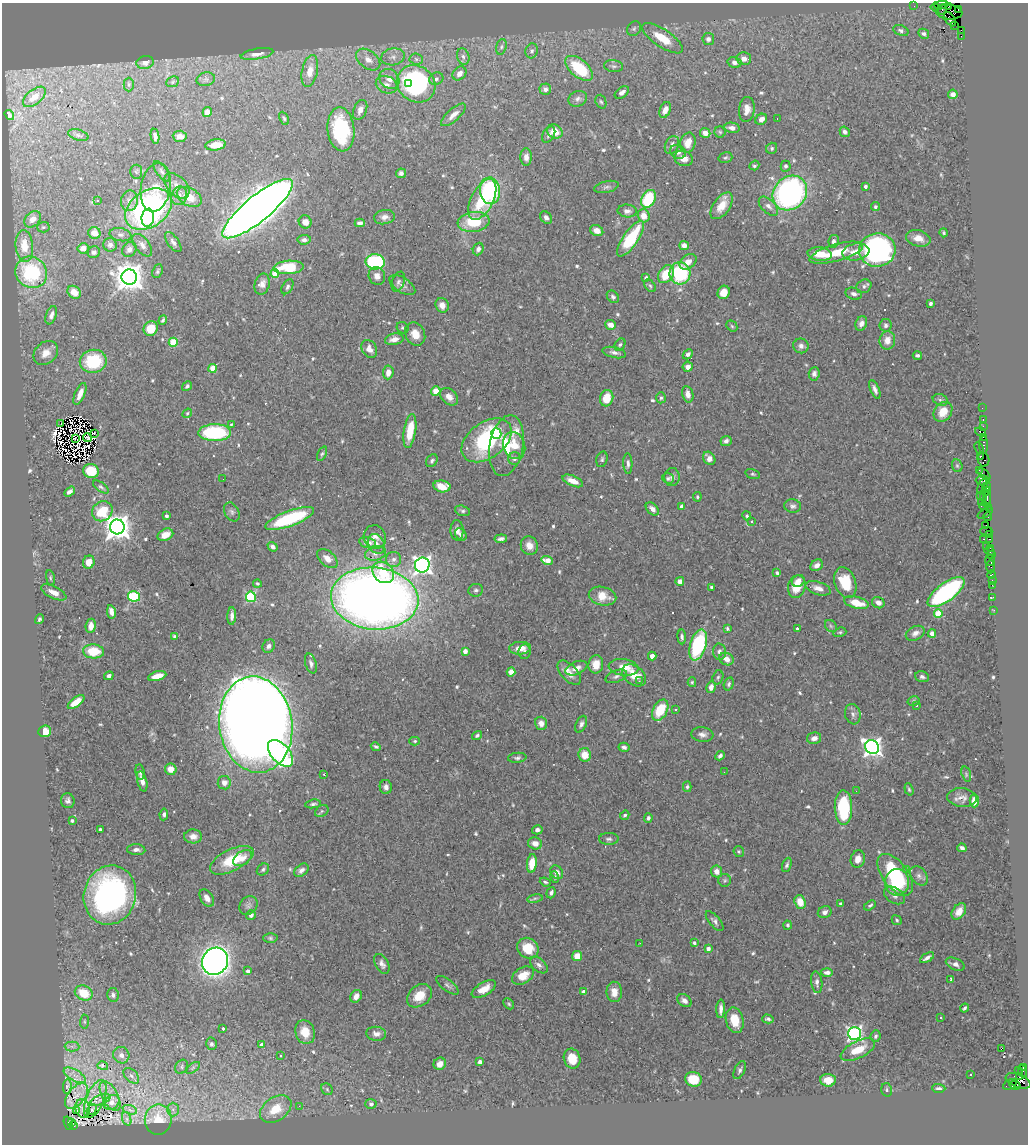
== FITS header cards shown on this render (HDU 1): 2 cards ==
NAXIS1  =                 1026
NAXIS2  =                 1142

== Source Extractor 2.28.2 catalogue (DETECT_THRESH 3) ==
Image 1026 x 1142 px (HDU 1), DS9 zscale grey, 1 PNG px = 1 image px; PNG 1030 x 1146 px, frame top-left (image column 1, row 1142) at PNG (2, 3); each listed source drawn as its Kron ellipse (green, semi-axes under 4 px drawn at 4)
Background 0.953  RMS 0.03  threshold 0.0914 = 3 sigma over >= 5 px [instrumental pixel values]
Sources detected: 652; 11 with non-positive FLUX_AUTO (blend fragments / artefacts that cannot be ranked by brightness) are neither listed nor drawn; of the other 641, the 500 brightest by FLUX_AUTO listed and drawn (141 fainter detections omitted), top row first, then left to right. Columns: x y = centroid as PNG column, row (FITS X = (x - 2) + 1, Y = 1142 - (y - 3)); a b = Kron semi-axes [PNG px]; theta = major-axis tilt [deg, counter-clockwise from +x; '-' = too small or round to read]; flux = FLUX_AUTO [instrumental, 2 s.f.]
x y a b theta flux
941 5 7 3 8 190
914 6 2 2 - 22
935 7 4 2 - 170
948 7 3 2 - 65
942 9 6 3 57 160
958 10 3 3 - 57
949 12 13 7 -5 670
950 19 8 5 -56 540
955 25 3 2 - 38
634 29 8 6 55 5.1
901 30 8 5 -22 5.6
961 31 4 2 - 72
924 34 6 4 -28 5.5
961 36 2 2 - 17
662 38 24 9 -34 49
708 39 6 6 - 6.7
501 47 8 5 73 5
532 51 7 6 - 6.7
257 54 16 5 10 13
463 56 8 6 -72 7.3
393 57 12 8 11 12
416 59 6 5 - 5.7
744 59 7 6 - 12
368 60 14 8 -37 18
734 62 7 5 -15 8.3
145 63 9 6 10 8.2
614 66 9 6 -7 6
579 68 16 8 -40 110
310 71 16 8 78 27
459 73 8 6 45 13
206 79 9 7 14 7.9
389 79 11 9 -47 17
436 79 7 6 - 6
173 82 6 5 - 4
129 84 7 5 -89 3.6
408 84 3 2 - 9.1
416 84 20 17 -38 390
387 85 11 8 -22 12
545 89 6 5 - 8.8
622 92 8 5 36 9.5
953 94 5 4 - 14
34 97 13 7 39 19
578 99 9 7 25 9
601 102 7 5 -69 3.8
747 109 13 8 82 16
360 110 10 6 67 12
665 110 8 5 67 16
207 112 5 4 - 16
9 115 5 4 - 4.9
453 115 15 6 42 14
284 118 7 4 -65 3.1
777 118 3 2 - 40
761 119 6 5 - 12
732 128 8 5 -10 11
341 129 22 13 -84 150
555 131 8 6 -29 29
720 132 5 5 - 3.5
845 132 5 4 - 7.2
705 133 5 5 - 16
78 135 10 5 -17 5.4
549 135 9 5 60 6.3
155 136 7 4 -80 6.6
180 136 7 5 -4 14
688 143 10 7 72 25
216 145 10 5 9 23
672 145 9 6 65 11
772 148 6 5 - 4.7
678 152 8 6 -24 8.8
526 157 8 5 89 12
684 158 9 7 -19 18
725 158 7 5 17 3.8
754 165 5 4 - 4.7
786 166 5 5 - 4.6
162 171 12 5 -53 6.1
136 172 7 6 - 4.2
401 173 5 5 - 7.4
177 186 15 9 -46 18
865 186 4 3 - 7
156 187 24 15 80 51
606 187 12 5 13 6.8
490 191 13 10 -82 210
790 193 18 16 46 530
179 196 9 7 73 12
189 197 13 8 -30 32
482 199 22 11 63 110
649 199 9 6 64 120
97 201 3 3 - 6.1
129 201 10 8 78 12
722 206 15 8 55 29
768 206 12 6 -43 10
875 207 4 4 - 3.8
149 209 25 18 34 490
258 209 44 13 39 5300
627 211 9 6 -5 8.8
644 216 7 6 - 25
384 217 10 7 11 10
148 218 9 6 82 50
546 218 7 5 -44 8
33 219 9 7 43 16
305 222 6 6 - 19
473 222 16 10 7 82
360 223 5 4 - 6.6
43 227 6 5 - 3.3
597 231 7 5 -28 17
94 233 6 6 - 22
944 233 4 4 - 3.1
120 235 11 6 -11 7.4
918 238 12 8 -14 20
631 239 21 7 55 120
304 240 6 5 - 7.4
834 241 6 5 - 7.8
173 242 12 5 -54 7.5
110 245 7 6 - 6.8
142 245 13 7 -51 11
24 246 16 9 -84 36
684 246 5 4 - 14
83 248 5 5 - 16
129 249 8 6 48 9.5
478 249 6 5 - 9.3
877 250 18 16 6 450
94 252 6 6 - 6.4
856 252 13 8 10 30
836 253 28 8 16 56
820 254 12 6 -5 40
375 262 9 7 -6 240
688 262 9 6 38 16
289 267 15 6 3 87
158 271 7 5 66 4.4
31 272 16 15 - 150
275 273 4 4 - 57
680 273 11 10 - 170
666 274 9 7 57 54
377 276 9 8 - 13
129 277 8 7 - 3100
646 278 4 3 - 6.1
398 282 10 6 69 6.6
262 284 11 7 76 13
402 285 15 7 -34 11
650 286 7 4 -53 4
864 286 8 6 34 6.2
287 287 8 5 59 5.4
74 292 7 6 - 27
724 292 7 6 - 21
854 294 8 5 -18 8.1
613 297 7 5 -47 5.2
930 303 4 3 - 4.5
442 305 7 6 - 14
51 315 9 5 70 9.5
163 320 5 3 - 4.3
861 323 7 5 67 12
611 325 6 5 - 13
886 325 6 6 - 5.9
732 326 6 5 - 3.2
403 328 6 5 - 3.9
151 329 7 7 - 44
415 334 12 9 -63 24
394 339 9 6 10 14
887 340 9 8 - 21
173 342 4 4 - 81
620 345 6 4 53 4.1
801 346 7 7 - 8.8
369 349 9 7 -58 14
614 352 12 5 -12 9.2
46 353 13 10 44 24
688 354 5 4 - 7.3
917 355 5 3 - 4.4
93 361 13 11 11 130
688 367 5 5 - 12
212 368 4 4 - 52
388 372 7 5 86 18
814 374 7 5 84 6.8
187 386 5 4 - 4.6
875 389 10 4 -67 9.3
436 391 4 4 - 23
80 394 11 5 67 21
688 394 8 5 -78 13
449 397 10 7 -43 15
607 398 8 6 77 42
661 398 5 5 - 3.8
940 400 8 5 -22 4.8
982 408 2 2 - 24
943 412 11 8 52 33
187 413 5 4 - 3.5
983 420 3 2 - 53
61 424 3 2 - 24
231 425 3 3 - 3.1
983 426 2 2 - 34
410 431 17 6 81 51
980 432 5 3 - 410
94 433 3 2 - 3.3
215 433 16 8 0 180
496 434 5 5 - 190
984 437 3 2 - 70
88 438 4 3 - 3.2
75 439 3 2 - 4.6
487 440 28 18 36 210
726 441 5 5 - 6.7
984 445 9 3 90 190
506 446 31 17 79 82
514 446 14 10 -69 37
979 448 6 3 -66 98
322 454 7 4 64 3.9
980 456 3 2 - 140
709 458 7 5 -52 11
514 459 6 6 - 7.2
602 459 8 5 76 4.3
984 460 7 5 -76 84
432 461 7 5 54 5
628 463 10 4 -88 6.4
957 466 6 5 - 3.3
979 470 3 2 - 23
91 471 8 7 - 63
753 474 7 4 -16 3.7
984 474 7 3 -38 130
672 477 9 7 85 8.7
668 478 6 5 - 4.6
223 479 2 2 - 4.6
983 480 7 5 0 410
573 481 11 5 -23 20
442 486 8 6 -11 35
982 486 8 4 69 450
101 487 9 4 -36 4.7
987 487 5 3 - 89
986 491 4 3 - 160
70 492 6 4 35 10
980 495 2 2 - 43
697 497 5 4 - 3.4
983 497 2 2 - 82
987 499 8 3 83 390
982 503 4 3 - 290
682 506 4 4 - 15
793 506 8 7 - 6.6
984 506 5 3 - 150
988 508 4 2 - 47
652 509 7 5 -44 12
102 511 11 9 41 70
463 511 8 5 -16 4.6
232 512 10 7 -62 7.3
985 513 9 3 31 230
166 516 3 3 - 8.1
747 516 5 3 - 3.4
988 517 4 3 - 110
290 519 26 7 20 180
751 521 3 3 - 6
986 525 2 2 - 70
117 527 7 7 - 2500
457 530 10 6 -88 11
986 531 6 2 0 110
461 534 7 5 -54 7.4
989 534 3 2 - 66
165 535 8 5 24 24
375 537 12 11 - 13
501 539 6 4 6 7.6
983 539 3 2 - 160
990 539 3 2 - 80
367 542 8 5 -11 15
376 544 10 7 -60 10
529 546 9 8 - 20
987 546 3 2 - 76
272 547 5 4 - 7.5
990 548 3 3 - 75
989 551 5 3 - 110
375 554 10 7 15 9.8
991 555 2 2 - 50
327 559 12 7 -41 17
394 559 7 7 - 9.3
547 560 6 4 -15 35
990 560 6 4 -84 280
89 562 7 6 - 22
422 565 7 7 - 1000
817 565 7 5 36 12
991 567 7 4 -89 47
383 572 12 9 -43 44
777 573 4 3 - 3.9
991 575 4 3 - 110
50 578 8 4 -80 3.1
992 580 2 2 - 18
680 581 4 4 - 12
798 581 6 5 - 11
845 582 16 10 -70 69
257 583 4 3 - 3.2
992 585 2 2 - 39
711 587 3 3 - 4.8
797 587 11 8 78 36
818 588 13 6 -18 15
476 590 7 6 - 5.3
54 592 13 6 -25 17
946 592 22 9 37 360
134 596 6 5 - 180
603 596 14 9 -14 30
251 597 5 5 - 190
993 597 3 2 - 17
375 598 44 31 -5 2600
856 602 12 6 -15 41
878 603 6 5 - 13
994 610 2 2 - 17
111 612 7 4 -80 13
938 613 4 4 - 70
232 616 9 4 87 12
40 619 5 4 - 4.4
91 626 7 5 83 18
831 626 7 5 -47 3.9
727 628 3 3 - 3.7
797 628 3 3 - 4
840 632 6 4 17 3.3
915 633 10 6 26 11
932 633 4 4 - 9.3
174 636 4 3 - 5.2
682 637 7 4 -86 5.8
698 645 16 8 74 220
269 646 7 6 - 8.1
520 648 11 6 3 23
93 651 10 7 -4 60
465 651 4 4 - 14
525 652 7 6 - 5.5
719 652 8 6 -86 9.2
652 656 4 4 - 20
726 659 7 6 - 19
311 664 10 5 -73 7.8
596 664 9 7 82 27
624 667 15 8 -7 32
576 668 11 6 23 14
511 672 5 4 - 19
569 673 15 8 -47 20
634 675 13 9 -38 39
109 676 5 4 - 6.6
157 676 9 4 16 26
616 676 11 6 20 7.3
718 677 7 5 72 3.9
922 677 7 5 -18 6
639 681 3 3 - 5.4
692 682 5 4 - 3.2
729 684 7 5 72 4.1
711 687 6 4 77 12
914 701 6 4 16 3.4
76 702 9 4 36 32
917 705 3 3 - 12
676 709 3 3 - 3.8
660 710 11 7 61 69
853 714 10 7 -79 8.8
541 723 7 6 - 11
581 724 9 5 66 6.5
256 725 48 36 -82 5700
45 731 6 6 - 30
702 734 11 7 -6 10
477 735 5 3 - 4.2
814 738 7 5 13 12
415 741 5 4 - 3.9
376 747 5 3 - 3.7
624 747 5 4 - 5.6
872 747 7 6 - 1100
280 753 16 9 -49 140
585 755 7 6 - 30
720 756 5 4 - 6.8
517 758 9 5 6 5.5
171 769 6 5 - 21
140 772 8 4 -81 5.4
724 772 3 2 - 3.4
324 774 3 2 - 5.1
966 774 8 4 -73 3.4
142 781 10 4 -76 13
224 783 7 6 - 14
386 787 7 6 - 8.8
687 787 5 4 - 3.9
909 789 6 4 -71 3.3
856 791 2 2 - 4
962 797 15 9 -5 13
68 801 7 7 - 7.4
974 801 6 4 87 22
313 804 8 3 7 4.4
843 807 17 9 -89 140
322 811 7 5 35 4.4
164 814 6 4 82 5
625 815 5 4 - 4.3
648 818 4 4 - 5.3
72 821 3 3 - 5.3
100 829 3 3 - 3.1
537 830 5 4 - 6.8
193 836 9 7 -2 13
609 839 10 6 0 5.8
535 843 7 6 - 14
962 848 4 4 - 5.7
136 850 9 5 -4 9
739 851 6 5 - 3.1
243 858 10 6 36 15
858 859 9 7 74 16
232 860 24 10 26 79
532 863 9 5 83 37
787 865 7 4 69 4.8
906 869 4 3 - 4.1
263 870 7 5 43 4.5
301 870 8 5 40 8
716 871 6 5 - 14
557 872 7 6 - 11
895 875 24 12 -53 170
919 876 11 7 -51 8.5
555 877 6 4 -78 3.4
725 880 6 6 - 4
545 882 5 3 - 3.4
897 882 13 12 - 89
551 893 6 4 69 6.2
110 895 30 26 74 530
894 895 11 7 -33 11
207 898 9 6 -57 12
535 899 8 4 9 4.2
800 902 7 5 -70 29
840 904 3 3 - 5.9
248 905 10 8 47 7.9
870 905 6 4 32 4.5
959 911 9 6 55 17
825 912 7 6 - 7.7
251 915 5 5 - 8
897 920 5 4 - 3.2
715 921 12 5 -50 7.3
788 925 4 4 - 3.6
270 938 7 5 -2 4
640 943 3 2 - 5.7
694 943 4 4 - 6.2
528 948 11 10 - 47
708 949 4 4 - 11
577 956 5 5 - 26
927 958 8 3 31 8.2
215 961 14 12 56 1600
382 964 11 6 -62 8.7
955 964 10 6 -23 8.7
539 965 10 6 -41 8
248 971 4 3 - 8
827 972 6 4 -2 8.7
523 975 12 8 31 30
951 979 4 3 - 4.2
817 982 11 5 -82 8.2
447 985 13 5 -38 6.5
484 989 13 6 30 24
584 992 4 3 - 17
614 992 10 7 -87 21
84 993 9 7 -26 63
113 995 7 6 - 5.8
356 996 7 5 57 11
419 996 14 10 38 35
684 1001 8 5 -34 8.8
509 1004 6 4 -46 3.4
964 1008 4 3 - 4.2
721 1009 9 4 87 10
941 1018 3 3 - 5.4
768 1019 6 4 -15 5.3
735 1020 13 8 -76 41
84 1022 7 4 85 3.4
223 1029 4 3 - 3.8
305 1032 12 9 -73 33
854 1033 6 6 - 610
376 1034 10 7 -8 12
876 1036 6 5 - 4.9
211 1044 6 5 - 5.8
262 1045 4 3 - 18
72 1046 7 5 -1 6.1
1002 1049 4 2 - 17
858 1050 19 8 26 48
121 1055 8 8 - 13
280 1056 3 3 - 3.4
572 1058 10 8 -72 32
480 1062 4 4 - 10
440 1064 6 6 - 20
103 1066 5 4 - 10
182 1067 7 6 - 4.9
1023 1067 3 3 - 340
193 1068 8 4 38 4.2
740 1070 9 5 65 5.6
1018 1071 3 2 - 30
1023 1071 6 3 -68 22
970 1074 3 2 - 3.2
75 1075 12 5 -30 14
131 1076 9 5 -45 7.5
1020 1077 3 3 - 330
693 1079 8 7 - 54
828 1080 8 6 -3 31
1018 1081 13 6 -21 720
1010 1084 7 4 27 250
1015 1085 5 3 - 230
67 1086 7 4 85 5.5
939 1088 7 4 -3 6.5
327 1089 6 5 - 4.1
887 1090 7 5 -75 4.3
77 1096 15 8 51 8.9
110 1096 16 8 -62 15
95 1099 20 9 68 12
101 1100 10 5 20 8.9
111 1102 8 6 38 10
371 1104 5 5 - 5.4
299 1106 3 2 - 4.3
83 1109 9 7 -73 8.9
173 1109 7 6 - 6.3
276 1109 17 11 35 52
76 1110 3 3 - 4.6
92 1110 6 2 51 4.3
130 1110 7 4 -19 5.5
127 1119 7 4 -72 4.5
158 1119 15 13 81 35
71 1122 3 3 - 110
68 1123 7 3 -70 480
74 1125 3 3 - 180
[141 fainter detections neither listed nor drawn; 11 non-positive-flux detections neither listed nor drawn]